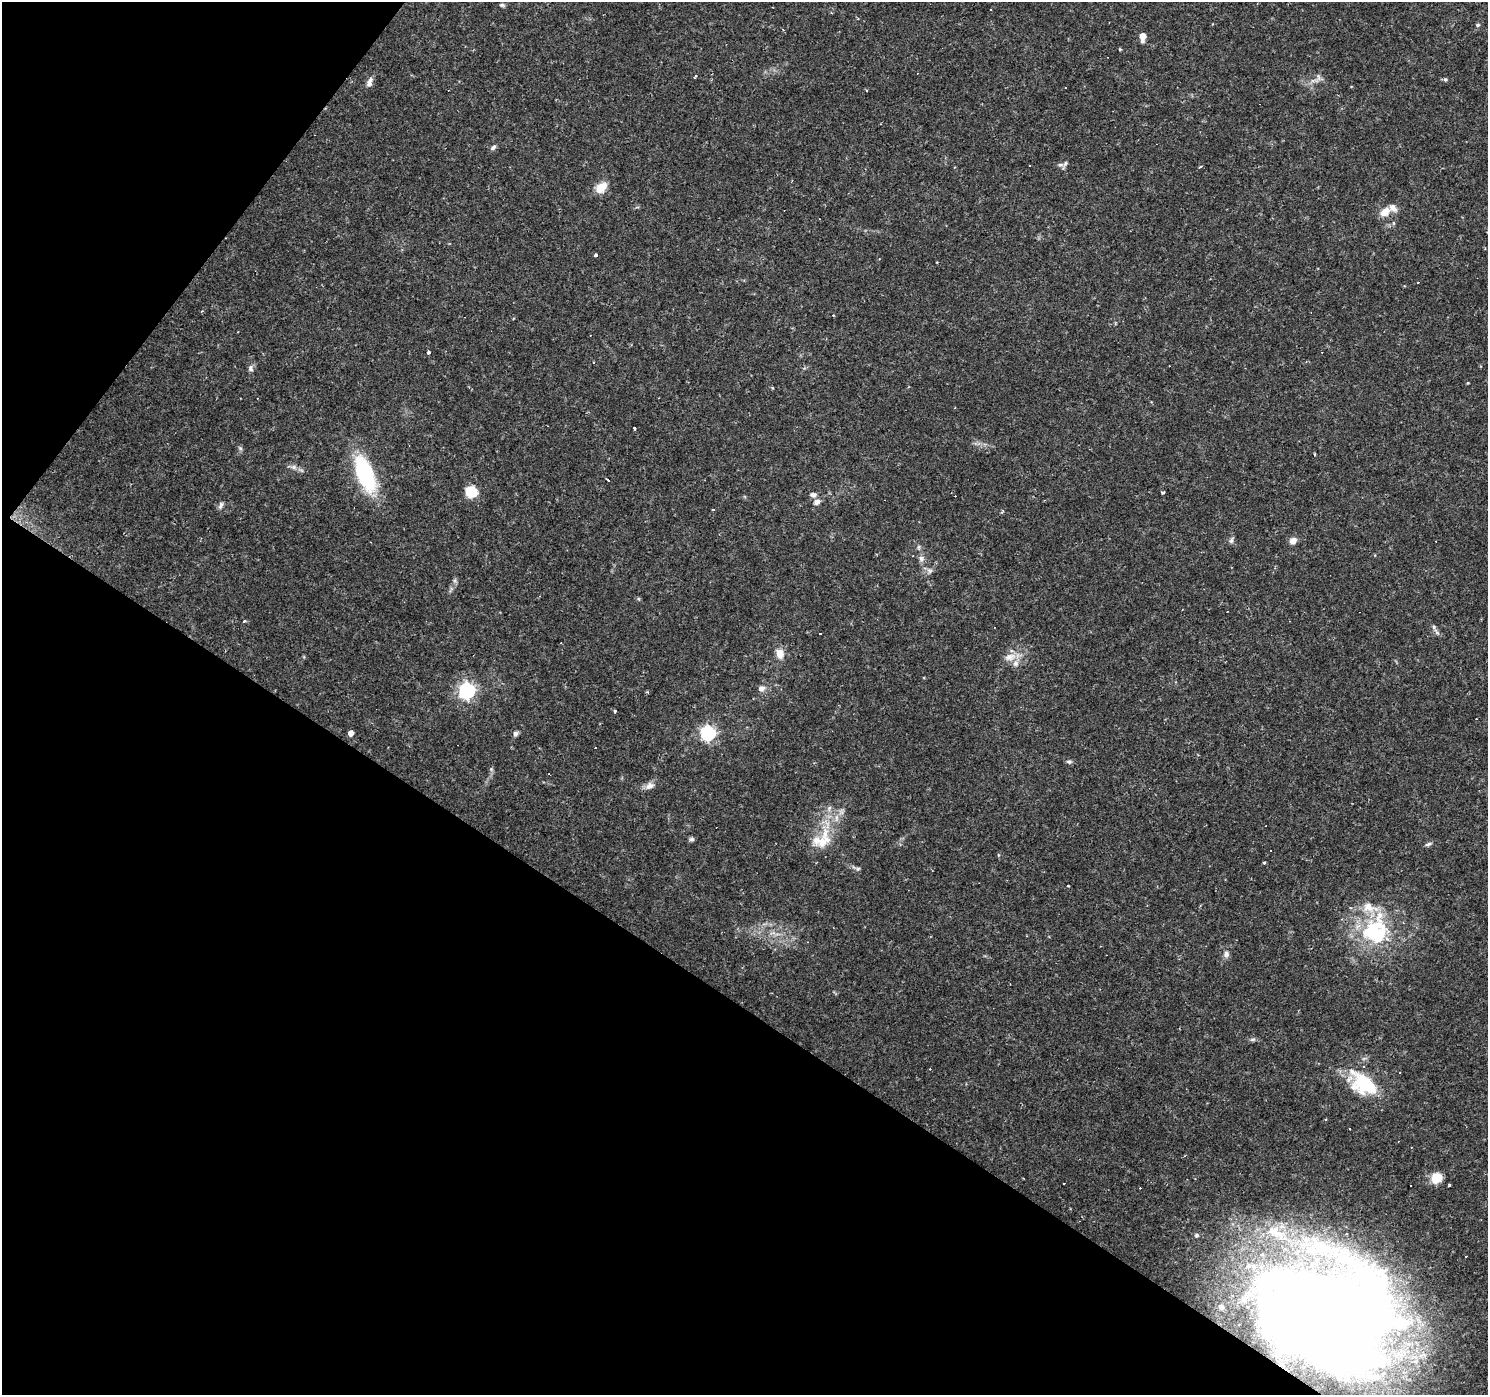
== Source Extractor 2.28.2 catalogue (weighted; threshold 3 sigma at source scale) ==
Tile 9 of 4 x 4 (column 1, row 3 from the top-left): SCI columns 3-1488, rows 1638-3030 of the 5945 x 5993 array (HDU 1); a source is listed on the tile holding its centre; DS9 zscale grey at full resolution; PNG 1490 x 1397 px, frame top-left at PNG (2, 2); no overlay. Shown black and unused: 33% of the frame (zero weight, under 2 of 3 exposures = <1% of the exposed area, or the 3 px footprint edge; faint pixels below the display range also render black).
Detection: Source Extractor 2.28.2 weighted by HDU 2 'WHT'; one run over the whole footprint, this tile lists its part. Background 0.0655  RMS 0.0042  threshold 0.0191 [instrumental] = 3 sigma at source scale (4.5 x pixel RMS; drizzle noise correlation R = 1.50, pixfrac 1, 0.0396/0.0396 arcsec/px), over >= 5 px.
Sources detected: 111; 4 inside a brighter object's white glare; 21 cosmic-ray / hot-pixel residue — not listed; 15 inside a brighter listed object's ellipse — not listed separately; the other 71 listed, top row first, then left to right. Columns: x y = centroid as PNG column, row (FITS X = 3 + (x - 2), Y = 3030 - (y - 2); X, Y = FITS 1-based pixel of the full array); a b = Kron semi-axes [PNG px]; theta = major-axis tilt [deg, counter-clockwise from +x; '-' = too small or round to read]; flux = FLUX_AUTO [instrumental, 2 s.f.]
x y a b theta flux
502 5 7 4 -9 0.78
990 10 3 2 - 0.63
1478 25 5 4 - 0.74
1143 37 7 4 89 5.6
1120 49 4 3 - 0.45
695 76 3 3 - 1.3
1319 77 11 5 -73 1.4
1445 79 5 5 - 0.64
369 82 13 6 67 2.2
493 147 9 5 45 1.1
1060 165 8 5 5 1
1200 167 5 3 - 0.54
601 187 15 10 40 5.9
1385 212 13 9 42 4.5
1394 223 5 4 - 0.87
596 255 4 3 - 0.95
879 259 3 3 - 0.34
1418 282 3 2 - 0.39
428 352 4 3 - 0.9
593 362 3 3 - 0.74
250 368 10 7 -80 1.4
1468 383 4 3 - 0.34
772 388 3 3 - 0.57
634 428 3 3 - 2.2
240 448 6 5 - 0.76
1315 454 4 2 - 0.39
294 467 9 6 -15 1.7
365 474 37 15 -68 43
608 480 3 3 - 2.3
471 492 7 7 - 21
1163 492 4 2 - 0.65
813 495 9 7 0 1.6
817 502 8 6 19 2.1
221 505 11 5 69 1.2
1231 540 9 5 65 1.1
1293 541 9 7 41 2.7
919 547 6 4 89 0.71
921 559 9 8 - 1.7
929 571 8 6 -22 1.3
1227 611 3 2 - 0.42
244 621 4 3 - 0.65
1434 627 6 6 - 0.96
780 654 10 8 -79 4.9
1010 657 18 10 10 4.6
761 688 9 7 20 2
467 691 6 6 - 120
615 711 4 3 - 0.55
351 733 5 4 - 3.2
708 733 6 6 - 91
515 734 7 6 - 1.2
1069 762 8 5 -2 0.94
491 769 6 5 - 0.7
650 786 13 9 24 2.6
691 839 7 5 -1 0.98
822 842 65 17 72 17
1428 844 10 4 19 0.94
998 855 5 3 - 0.41
1264 862 3 3 - 0.56
858 869 6 5 - 0.82
1068 886 3 2 - 0.34
773 933 9 3 5 1.2
1374 933 45 37 62 41
808 942 4 3 - 0.25
1226 954 9 7 85 2
1253 1039 8 5 7 0.93
1364 1084 40 24 -36 26
1436 1178 8 7 - 14
1064 1183 3 3 - 1.5
1449 1185 3 3 - 1.1
1276 1232 36 18 -29 20
1315 1287 233 46 -11 250